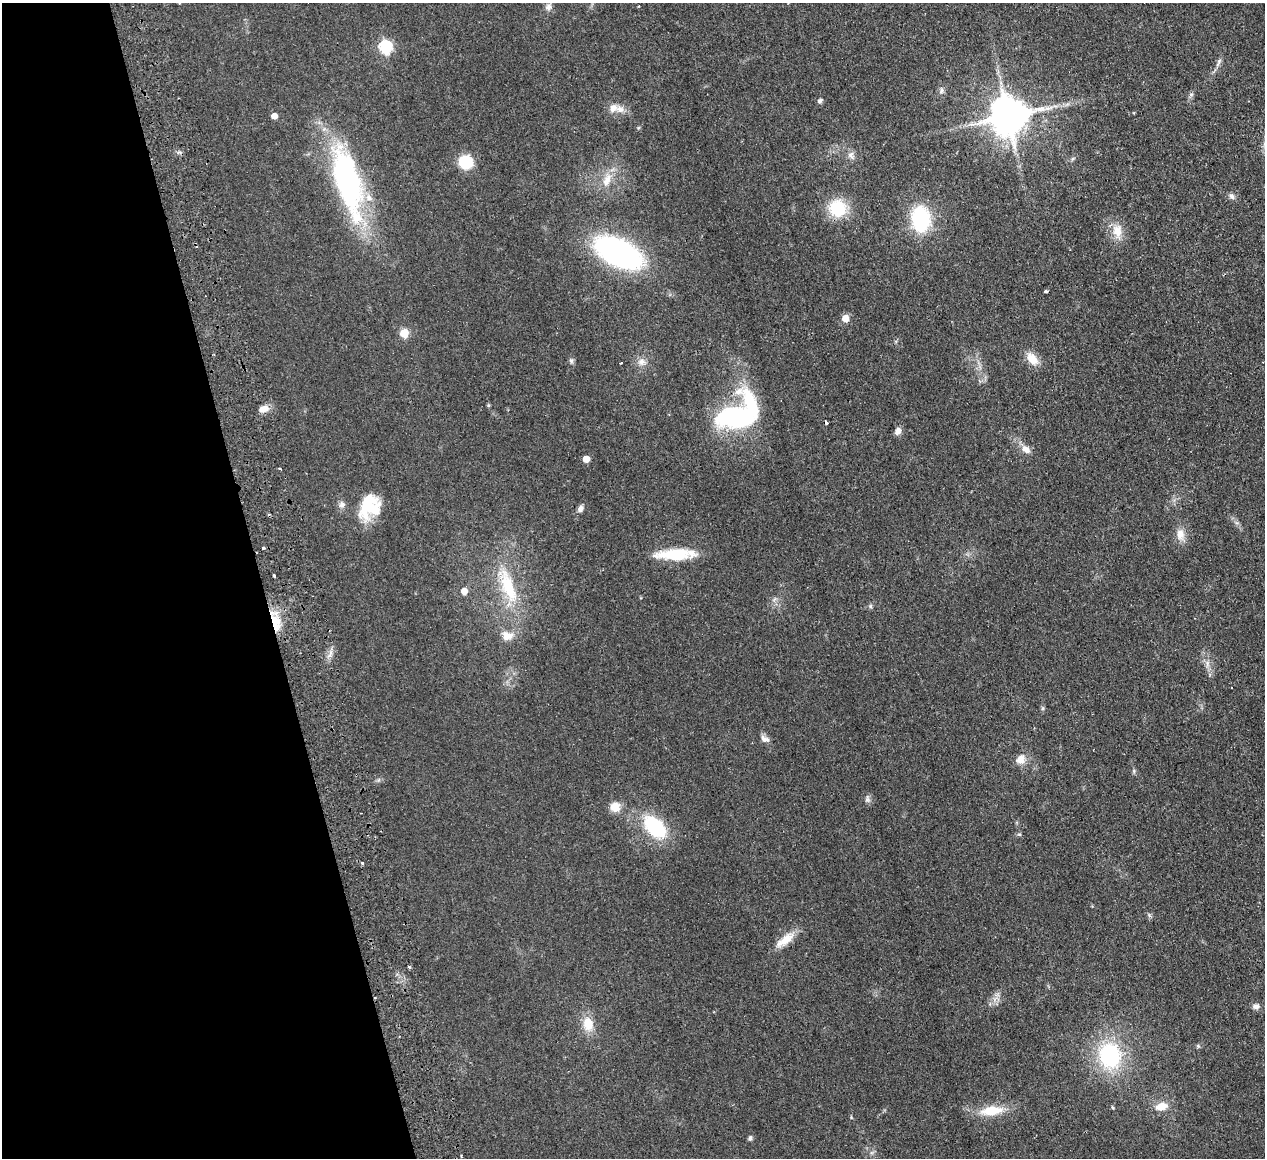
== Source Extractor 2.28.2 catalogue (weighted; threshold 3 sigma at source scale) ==
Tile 5 of 4 x 4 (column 1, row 2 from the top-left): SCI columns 57-1319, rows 2593-3748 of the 5166 x 5065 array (HDU 1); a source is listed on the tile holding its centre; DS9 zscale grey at full resolution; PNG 1267 x 1160 px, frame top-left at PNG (2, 3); no overlay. Shown black and unused: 21% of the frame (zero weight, under 2 of 3 exposures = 3% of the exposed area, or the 3 px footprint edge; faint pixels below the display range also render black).
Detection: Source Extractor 2.28.2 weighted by HDU 2 'WHT'; one run over the whole footprint, this tile lists its part. Background 0.0582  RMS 0.0088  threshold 0.0396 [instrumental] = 3 sigma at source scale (4.5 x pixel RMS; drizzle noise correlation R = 1.50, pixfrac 1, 0.05/0.05 arcsec/px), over >= 5 px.
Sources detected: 75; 2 inside a brighter object's white glare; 3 cosmic-ray / hot-pixel residue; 1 long thin detection or spike segment (spike, bleed or trail) — not listed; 5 inside a brighter listed object's ellipse — not listed separately; the other 64 listed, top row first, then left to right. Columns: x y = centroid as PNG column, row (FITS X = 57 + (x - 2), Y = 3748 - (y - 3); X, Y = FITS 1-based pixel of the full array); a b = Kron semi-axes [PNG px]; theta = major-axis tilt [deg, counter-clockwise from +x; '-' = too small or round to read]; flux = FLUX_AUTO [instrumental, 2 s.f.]
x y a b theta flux
639 6 3 2 - 0.93
548 7 9 8 - 3.8
385 47 6 6 - 110
1219 61 8 5 46 2.1
941 90 8 4 81 1.9
1191 94 6 4 -18 1.3
820 101 7 5 33 2
620 109 12 9 -25 6.4
1134 113 3 3 - 0.72
274 116 5 4 - 7
1008 116 10 10 - 2600
851 155 10 8 -87 3.9
465 162 12 11 - 31
607 180 21 10 67 11
347 181 70 26 -75 200
1231 196 9 6 -50 2.6
838 208 15 14 - 38
920 219 24 17 -85 63
1117 231 18 12 -85 12
618 253 38 19 -26 220
1046 292 4 3 - 2.3
845 318 5 5 - 15
404 333 5 5 - 29
1032 359 18 11 -48 11
571 361 7 6 - 1.7
642 362 11 8 -1 5
621 363 3 2 - 2.1
488 405 6 4 -73 0.99
264 409 12 7 12 6.8
736 417 43 22 7 120
898 431 10 7 68 4.1
1026 449 14 9 -39 6.1
586 459 5 5 - 13
279 468 3 2 - 1.2
368 508 33 24 27 36
580 509 8 6 66 3.6
1180 534 15 10 -82 8.6
263 548 3 3 - 2.5
675 554 38 11 2 39
274 576 3 3 - 2.1
508 587 52 17 -70 45
464 591 5 5 - 10
870 606 6 5 - 1.4
275 626 20 14 -67 21
507 636 15 12 -1 9
1042 708 6 4 90 1.3
763 739 10 7 -78 3.2
1021 759 12 10 79 7.6
1134 771 6 5 - 1.4
868 799 9 5 -68 2.4
615 807 11 11 - 9.9
655 827 18 11 -46 73
362 863 3 3 - 1.8
785 940 27 10 37 13
409 967 3 3 - 2.7
375 998 3 2 - 0.94
1256 1006 8 7 - 3.5
588 1024 15 11 -75 15
1198 1046 5 5 - 1.1
1110 1056 25 21 -80 79
1161 1106 15 10 16 11
1112 1107 5 4 - 0.95
992 1111 32 12 7 20
750 1138 6 5 - 1.7
Overlapping masked pixels (flux is a lower limit): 3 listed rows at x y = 736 417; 275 626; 375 998